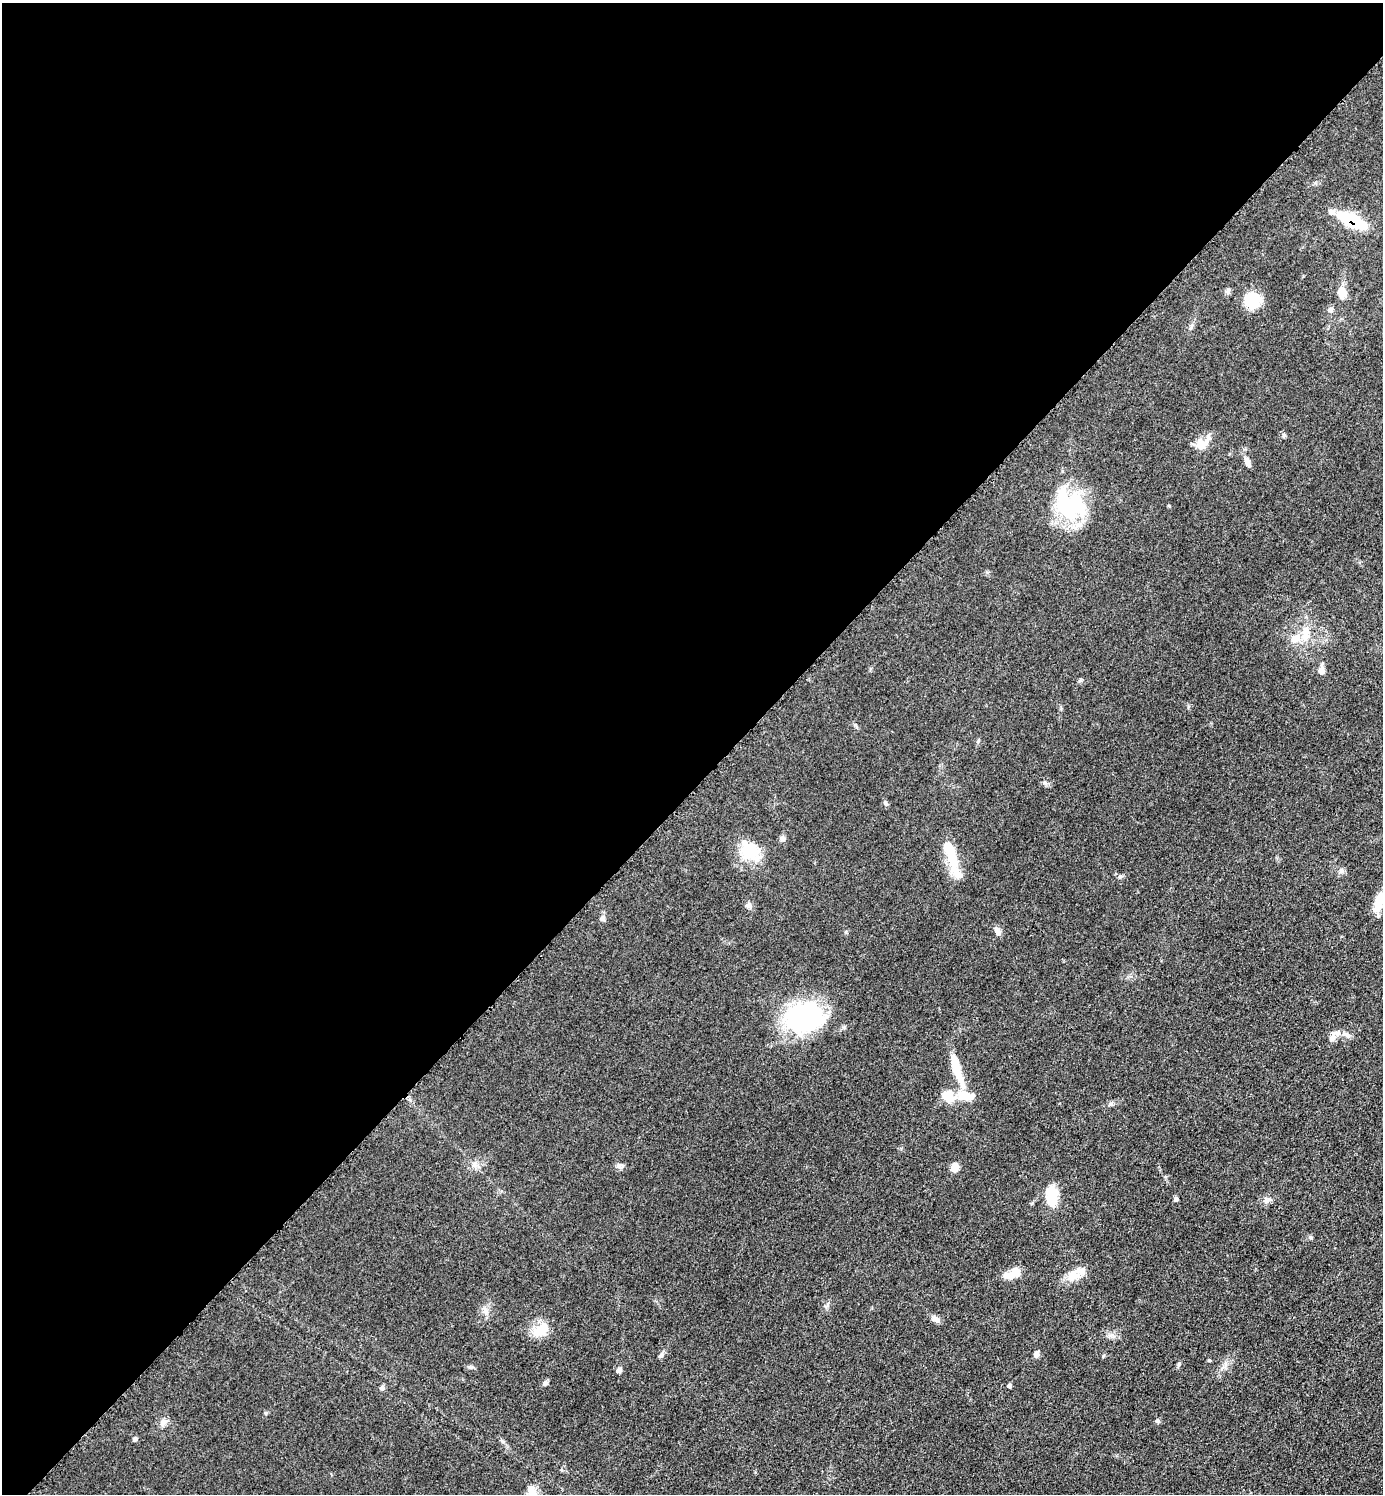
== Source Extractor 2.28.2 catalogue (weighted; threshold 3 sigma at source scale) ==
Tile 2 of 4 x 4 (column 2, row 1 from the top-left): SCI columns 1592-2972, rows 4499-5990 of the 6048 x 6047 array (HDU 1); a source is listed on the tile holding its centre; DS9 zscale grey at full resolution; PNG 1385 x 1496 px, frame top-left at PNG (2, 3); no overlay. Shown black and unused: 53% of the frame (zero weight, under 3 of 5 exposures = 4% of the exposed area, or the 3 px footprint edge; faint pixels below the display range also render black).
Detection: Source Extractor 2.28.2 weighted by HDU 2 'WHT'; one run over the whole footprint, this tile lists its part. Background 0.0497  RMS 0.0054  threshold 0.0244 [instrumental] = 3 sigma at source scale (4.5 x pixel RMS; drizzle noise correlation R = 1.50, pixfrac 1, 0.05/0.05 arcsec/px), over >= 5 px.
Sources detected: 58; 2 inside a brighter object's white glare — not listed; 5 inside a brighter listed object's ellipse — not listed separately; the other 51 listed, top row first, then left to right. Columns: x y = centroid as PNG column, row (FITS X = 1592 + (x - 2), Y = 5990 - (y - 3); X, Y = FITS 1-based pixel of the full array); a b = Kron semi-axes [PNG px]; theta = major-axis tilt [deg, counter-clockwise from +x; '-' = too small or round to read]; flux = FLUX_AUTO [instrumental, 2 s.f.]
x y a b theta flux
1352 220 23 8 -25 42
1228 291 8 6 73 1.5
1342 293 14 10 -73 5.6
1252 300 18 17 - 15
1330 309 8 6 25 1.8
1284 435 6 4 89 0.83
1201 445 12 12 - 7
1247 462 13 7 -66 2.6
1169 506 4 3 - 0.59
1070 507 39 31 6 45
1306 633 21 11 -83 8
1321 670 11 7 -89 2.9
885 803 7 4 -37 0.93
782 839 8 7 - 1.5
750 851 26 19 -28 18
951 852 32 15 -69 13
1341 871 7 6 - 1.4
1120 876 6 5 - 1
1379 902 28 11 79 9.4
748 905 8 8 - 1.9
602 918 7 6 - 1.9
997 931 10 6 -64 3.2
804 1017 40 29 6 80
1347 1035 17 5 -25 2.7
1332 1038 10 9 - 2.9
957 1070 44 9 -71 15
948 1096 15 12 -40 8.5
1111 1104 6 5 - 1.1
954 1167 9 7 71 4.4
1052 1196 24 13 -90 13
1176 1199 6 5 - 1.3
1268 1200 11 5 18 1.8
1310 1237 5 5 - 0.81
1012 1273 23 9 25 7.2
1073 1275 19 14 16 7.4
485 1311 13 7 -69 2.9
936 1319 11 7 -27 2.4
541 1330 23 13 42 9.9
1110 1335 7 5 1 1.5
1036 1354 8 6 75 1.9
661 1355 8 5 51 1.4
469 1367 8 4 -15 1
619 1370 7 6 - 1.7
545 1383 8 5 46 1.4
1009 1385 5 4 - 1
382 1388 7 5 -79 1
1157 1421 6 6 - 1
163 1422 12 7 66 2.5
135 1439 6 5 - 1.3
502 1441 6 4 -19 0.76
532 1491 15 12 -73 5.3
Overlapping masked pixels (flux is a lower limit): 1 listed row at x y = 1352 220
Isophote crosses this tile's border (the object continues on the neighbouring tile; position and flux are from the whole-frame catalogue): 1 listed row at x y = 532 1491
Unlisted compact peaks at least as high as the median listed source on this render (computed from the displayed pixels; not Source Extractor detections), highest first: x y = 1209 1360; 266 1413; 619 1165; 1045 783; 846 932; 1224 1367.